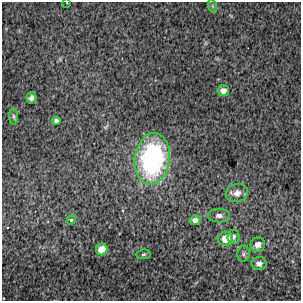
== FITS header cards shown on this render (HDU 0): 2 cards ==
NAXIS1  =                  299 / FITS: X Dimension
NAXIS2  =                  299 / FITS: Y Dimension

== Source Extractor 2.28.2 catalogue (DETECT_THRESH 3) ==
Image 299 x 299 px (HDU 0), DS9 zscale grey, 1 PNG px = 1 image px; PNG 303 x 303 px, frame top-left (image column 1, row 299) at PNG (2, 2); each listed source drawn as its Kron ellipse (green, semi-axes under 4 px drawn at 4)
Background 4420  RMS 130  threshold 381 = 3 sigma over >= 5 px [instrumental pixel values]
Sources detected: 18; all 18 listed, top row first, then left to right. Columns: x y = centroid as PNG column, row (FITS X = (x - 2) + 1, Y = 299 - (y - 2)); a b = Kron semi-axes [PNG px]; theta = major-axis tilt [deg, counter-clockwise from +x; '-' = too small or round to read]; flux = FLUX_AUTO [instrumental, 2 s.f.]
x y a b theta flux
67 3 3 2 - 5.1e+03
212 6 7 4 -71 1.3e+04
223 91 6 5 - 5.4e+04
31 98 6 4 74 2.8e+04
13 116 8 4 -89 1.5e+04
56 121 4 4 - 2.5e+04
152 159 26 17 83 1.5e+06
237 193 11 9 14 6.7e+04
219 216 11 7 0 3.8e+04
71 220 5 4 - 1.7e+04
195 220 5 5 - 4.3e+04
233 237 7 6 - 2.3e+04
226 239 7 7 - 1.4e+05
258 245 8 7 - 5.9e+04
102 249 6 6 - 1.3e+05
144 254 7 4 8 1.3e+04
243 254 8 6 74 2.3e+04
259 264 7 6 - 4.5e+04
At the frame edge (FLAGS 8, measured only in part): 1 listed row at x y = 67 3